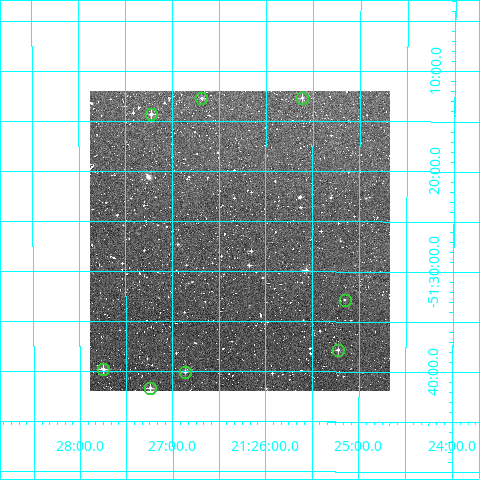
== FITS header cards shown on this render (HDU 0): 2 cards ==
NAXIS1  =                  300
NAXIS2  =                  300

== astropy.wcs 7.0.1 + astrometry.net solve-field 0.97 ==
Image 300 x 300 px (HDU 0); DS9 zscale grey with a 90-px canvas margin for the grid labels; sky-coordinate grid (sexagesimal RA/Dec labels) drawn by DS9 from the SOLVED WCS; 8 Tycho-2 reference stars matched to detected sources circled (green)
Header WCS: RA---TAN/DEC--TAN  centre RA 21:26:17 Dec -51:27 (321.57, -51.45 deg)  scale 6 arcsec/px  FOV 30.0' x 30.0'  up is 0 deg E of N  parity normal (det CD < 0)
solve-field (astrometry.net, Tycho-2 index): VERIFIED the header's WCS against the Tycho-2 star catalogue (verified at 2 index scales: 7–8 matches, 0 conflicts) and refined it, rather than solving blind
Solved WCS: RA---TAN-SIP/DEC--TAN-SIP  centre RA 21:26:17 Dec -51:27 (321.57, -51.45 deg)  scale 6 arcsec/px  FOV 30.0' x 30.0'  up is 0 deg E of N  parity normal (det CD < 0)
The solver's refit moves the header's centre by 0.25 arcsec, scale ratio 0.9998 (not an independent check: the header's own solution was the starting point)
Tycho-2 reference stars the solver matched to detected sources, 8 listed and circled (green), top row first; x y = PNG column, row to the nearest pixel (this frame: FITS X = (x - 90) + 1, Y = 300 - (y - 91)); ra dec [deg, ICRS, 3 dp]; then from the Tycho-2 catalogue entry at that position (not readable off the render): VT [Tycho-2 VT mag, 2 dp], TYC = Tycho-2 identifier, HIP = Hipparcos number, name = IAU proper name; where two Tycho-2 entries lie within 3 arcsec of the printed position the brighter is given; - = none
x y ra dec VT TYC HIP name
201 98 321.671 -51.212 12.17 8435-321-1 - -
302 98 321.404 -51.211 11.84 8435-277-1 - -
151 114 321.806 -51.238 11.41 8435-422-1 - -
345 300 321.288 -51.547 12.61 8435-216-1 - -
338 350 321.305 -51.630 11.77 8435-84-1 - -
103 369 321.936 -51.663 11.11 8435-619-1 - -
185 372 321.715 -51.667 11.58 8435-593-1 - -
150 388 321.810 -51.694 11.88 8435-527-1 - -